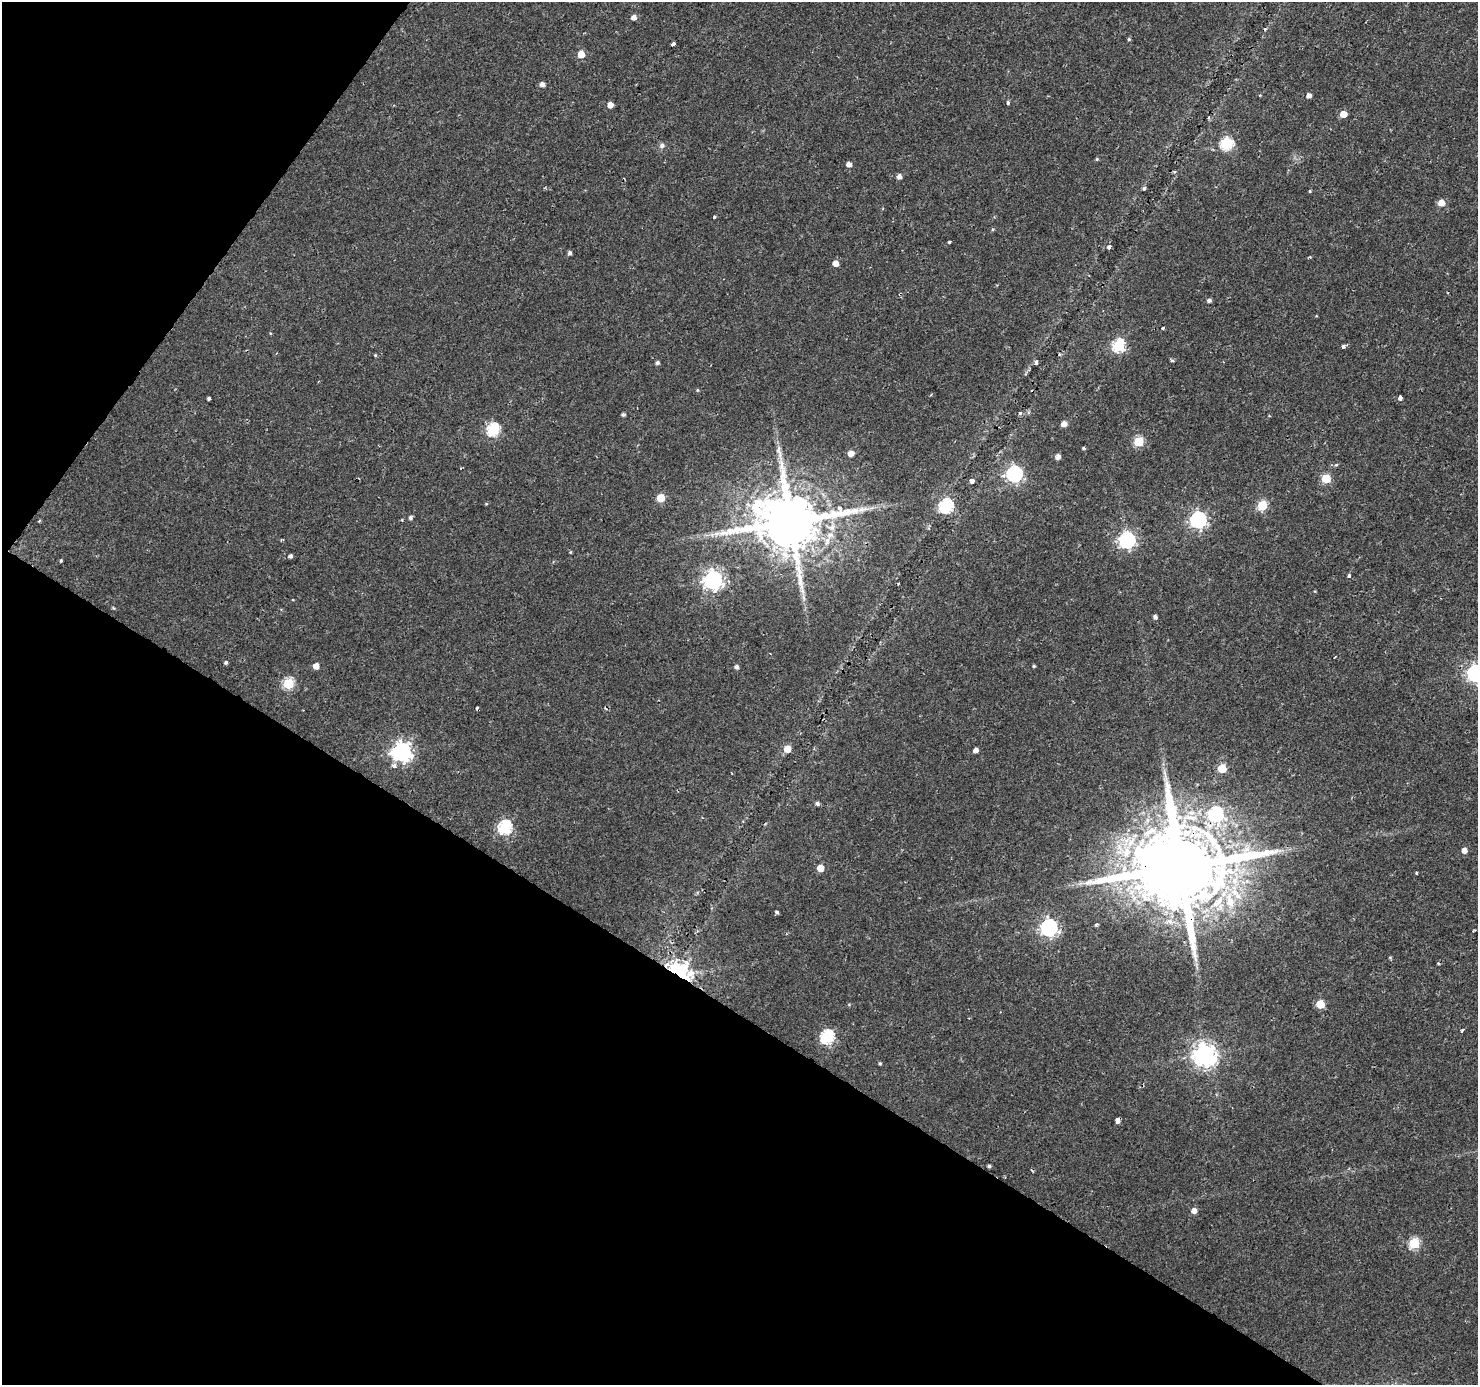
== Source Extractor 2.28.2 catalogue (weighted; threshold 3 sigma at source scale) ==
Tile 9 of 4 x 4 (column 1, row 3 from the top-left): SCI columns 1-1476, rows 1570-2952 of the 5913 x 5973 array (HDU 1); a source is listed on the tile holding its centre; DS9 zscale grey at full resolution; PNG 1480 x 1387 px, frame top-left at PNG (2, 2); no overlay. Shown black and unused: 33% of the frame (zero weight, under 2 of 3 exposures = <1% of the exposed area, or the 3 px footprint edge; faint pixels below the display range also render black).
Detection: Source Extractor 2.28.2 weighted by HDU 2 'WHT'; one run over the whole footprint, this tile lists its part. Background 0.00576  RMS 0.0025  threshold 0.0113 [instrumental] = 3 sigma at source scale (4.5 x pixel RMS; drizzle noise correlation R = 1.50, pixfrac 1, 0.0396/0.0396 arcsec/px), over >= 5 px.
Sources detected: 101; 4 cosmic-ray / hot-pixel residue — not listed; the other 97 listed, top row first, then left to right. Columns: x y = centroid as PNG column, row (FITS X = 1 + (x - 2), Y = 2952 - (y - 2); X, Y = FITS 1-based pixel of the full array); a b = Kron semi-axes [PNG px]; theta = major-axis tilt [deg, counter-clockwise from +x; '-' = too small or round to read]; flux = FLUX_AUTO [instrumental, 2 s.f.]
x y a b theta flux
633 17 5 5 - 1.4
1129 39 4 4 - 0.34
674 44 4 3 - 1.9
581 54 5 5 - 4
542 84 5 4 - 1.2
1309 95 5 4 - 1.2
1008 102 4 4 - 0.54
610 105 5 4 - 2.2
1343 114 5 5 - 3.4
1226 144 6 6 - 27
662 145 7 7 - 0.83
1097 159 4 4 - 0.29
849 164 5 4 - 1.4
899 176 5 4 - 1.1
1144 188 6 4 68 0.39
1310 191 4 3 - 0.23
1441 203 6 5 - 2.8
714 217 3 3 - 0.4
993 229 5 4 - 0.3
949 242 3 3 - 0.42
1109 247 5 5 - 0.58
570 253 5 4 - 0.63
835 263 5 5 - 2.1
1209 300 5 4 - 0.7
1163 328 3 3 - 0.66
1119 346 6 6 - 31
1343 346 4 3 - 1.9
375 355 4 4 - 0.28
1172 360 3 3 - 0.66
1036 362 6 4 -78 0.61
657 363 4 4 - 0.54
697 390 4 4 - 0.27
1400 398 4 3 - 3.4
209 399 4 3 - 1.1
1020 413 4 4 - 0.5
623 414 4 3 - 0.51
1064 424 5 4 - 1.8
493 430 6 6 - 28
1138 442 5 5 - 14
1084 448 4 4 - 0.32
851 453 5 5 - 1.9
1058 457 5 4 - 1.3
1336 465 5 4 - 0.32
1014 474 7 7 - 60
1326 478 5 5 - 10
972 481 4 4 - 1.9
661 498 5 5 - 6
486 504 4 3 - 0.23
1262 505 6 5 - 14
946 506 7 6 - 41
410 517 5 4 - 0.57
1198 520 7 7 - 71
39 521 4 3 - 0.28
791 521 18 15 7 2100
1127 540 7 7 - 67
570 552 5 3 - 0.24
290 556 5 4 - 0.62
61 561 3 3 - 0.38
1349 575 4 3 - 0.77
713 580 7 7 - 120
898 583 3 2 - 0.23
803 598 10 3 -69 0.62
1155 617 4 4 - 0.66
226 662 4 4 - 0.51
316 666 5 4 - 2.3
1034 666 4 3 - 0.3
736 667 4 4 - 0.78
1475 673 7 7 - 90
288 683 6 5 - 19
477 708 4 3 - 0.71
787 749 6 5 - 3.4
976 750 4 4 - 1.3
402 752 8 7 - 120
394 765 5 4 - 1.1
1222 768 5 5 - 7.5
817 803 5 5 - 0.64
1215 814 7 7 - 37
505 827 6 6 - 39
1464 850 5 5 - 1.5
1180 867 24 22 43 5100
820 868 5 5 - 4.5
1416 873 3 3 - 0.37
1230 901 26 11 -77 6.6
776 912 4 3 - 1.2
1096 924 5 4 - 0.35
1049 928 7 7 - 84
1390 957 5 3 - 0.25
680 972 13 9 -33 75
1320 1004 5 5 - 7.6
1462 1030 4 3 - 0.58
827 1037 7 6 - 35
1204 1055 8 8 - 190
880 1063 4 4 - 0.33
1118 1121 5 4 - 1.3
989 1166 4 3 - 0.5
1194 1211 5 5 - 1.5
1414 1243 6 5 - 18
Overlapping masked pixels (flux is a lower limit): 5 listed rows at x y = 791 521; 1215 814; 1180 867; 680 972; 1118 1121
Isophote crosses this tile's border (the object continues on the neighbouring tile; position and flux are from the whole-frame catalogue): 1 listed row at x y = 1475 673